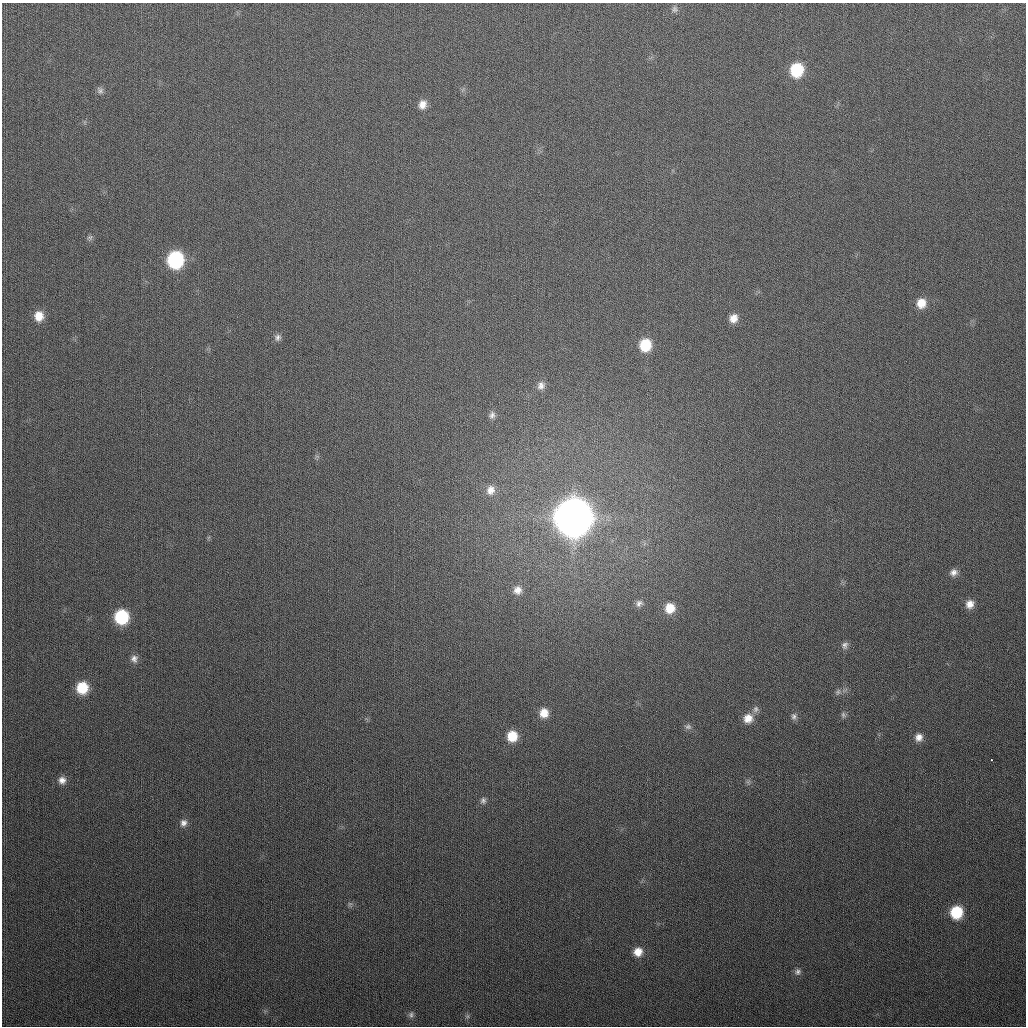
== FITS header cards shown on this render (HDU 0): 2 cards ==
NAXIS1  =                 1024
NAXIS2  =                 1024

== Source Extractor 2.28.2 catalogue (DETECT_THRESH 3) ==
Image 1024 x 1024 px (HDU 0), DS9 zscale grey, 1 PNG px = 1 image px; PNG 1028 x 1028 px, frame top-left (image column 1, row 1024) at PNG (2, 3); no overlay
Background 298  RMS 12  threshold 35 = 3 sigma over >= 5 px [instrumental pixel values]
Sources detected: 43; all 43 listed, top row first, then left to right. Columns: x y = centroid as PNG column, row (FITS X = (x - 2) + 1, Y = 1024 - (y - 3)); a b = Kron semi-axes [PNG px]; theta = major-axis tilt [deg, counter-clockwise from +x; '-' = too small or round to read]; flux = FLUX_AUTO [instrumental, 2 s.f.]
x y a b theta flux
675 9 9 8 - 2.8e+03
797 70 12 10 77 4.1e+04
100 90 10 8 -53 2.9e+03
422 104 10 9 - 6.8e+03
90 237 8 6 22 1.8e+03
175 260 11 10 - 1.0e+05
921 303 11 10 - 1.1e+04
39 316 10 9 - 1.1e+04
733 318 9 8 - 7.0e+03
278 337 9 8 - 3.0e+03
645 345 11 10 - 2.7e+04
541 385 11 9 59 4.6e+03
492 415 10 8 66 3.2e+03
490 490 12 10 76 7.3e+03
573 517 14 14 - 3.4e+06
954 572 10 9 - 4.7e+03
517 590 11 11 - 6.4e+03
639 603 10 9 - 3.4e+03
970 604 10 9 - 6.9e+03
670 608 11 10 - 1.3e+04
121 617 11 10 - 5.5e+04
845 645 10 8 77 3.2e+03
134 659 9 8 - 3.8e+03
82 688 10 10 - 2.6e+04
838 692 9 7 62 2.4e+03
755 709 10 8 75 3.1e+03
544 713 11 10 - 1.1e+04
843 715 8 6 -83 2.1e+03
794 716 10 8 -90 3.0e+03
748 718 11 11 - 9.7e+03
688 727 9 7 -13 2.7e+03
512 736 11 10 - 1.8e+04
919 737 10 9 - 5.7e+03
991 760 3 2 - 1.3e+03
62 780 10 9 - 5.4e+03
748 782 7 6 - 1.7e+03
483 800 9 7 88 2.6e+03
183 823 10 9 - 4.2e+03
350 904 6 6 - 1.7e+03
956 912 10 10 - 3.3e+04
638 952 9 9 - 9.0e+03
798 972 8 8 - 2.9e+03
411 1015 8 7 - 2.2e+03